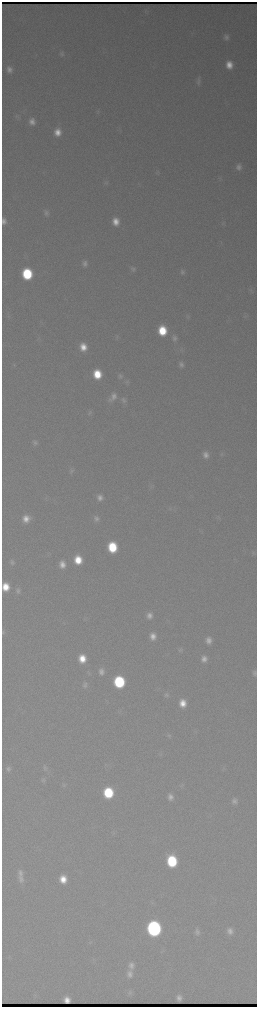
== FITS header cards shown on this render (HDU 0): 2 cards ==
NAXIS1  =                  510 / length of data axis 1
NAXIS2  =                 2010 / length of data axis 2

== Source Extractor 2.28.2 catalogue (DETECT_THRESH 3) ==
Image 510 x 2010 px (HDU 0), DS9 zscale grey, zoomed out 1/2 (1 PNG px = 2 x 2 image px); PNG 259 x 1009 px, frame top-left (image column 2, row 2010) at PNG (2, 2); no overlay
Background 3530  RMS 40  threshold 120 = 3 sigma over >= 5 px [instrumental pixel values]
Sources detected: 88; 2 cannot appear on this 1/2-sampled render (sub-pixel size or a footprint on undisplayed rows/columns) and are not listed; the other 86 listed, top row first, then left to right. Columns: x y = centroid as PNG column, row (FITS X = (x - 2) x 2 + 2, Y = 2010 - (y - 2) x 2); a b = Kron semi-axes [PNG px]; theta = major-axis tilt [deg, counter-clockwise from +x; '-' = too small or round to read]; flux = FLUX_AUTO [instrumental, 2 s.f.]
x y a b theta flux
226 37 8 6 -78 3.7e+04
62 54 7 6 - 2.7e+04
229 65 8 7 - 1.1e+05
9 70 6 5 - 4.5e+04
198 81 12 5 81 3.3e+04
16 116 8 5 -48 1.9e+04
32 122 7 6 - 5.8e+04
57 132 8 7 - 1.1e+05
239 167 8 7 - 4.7e+04
157 172 6 4 13 1.5e+04
220 178 5 3 - 1.0e+04
106 183 7 6 - 1.9e+04
46 213 8 6 -82 3.2e+04
4 221 6 4 89 3.9e+03
116 221 8 7 - 1.0e+05
223 224 5 2 - 8.0e+03
85 264 8 6 -81 3.9e+04
133 269 7 6 - 2.4e+04
183 272 7 6 - 2.5e+04
27 274 8 7 - 6.8e+05
251 290 6 5 - 1.4e+04
245 316 5 5 - 1.6e+04
188 318 6 3 17 1.0e+04
162 331 8 7 - 3.3e+05
117 337 7 5 -79 1.8e+04
174 338 8 7 - 3.5e+04
83 347 7 6 - 1.2e+05
181 364 7 6 - 3.5e+04
14 365 3 3 - 7.5e+03
97 374 8 7 - 2.7e+05
120 376 8 7 - 2.7e+04
127 382 6 5 - 1.8e+04
114 396 10 8 74 6.1e+04
110 400 7 6 - 2.7e+04
124 400 9 6 -61 3.3e+04
90 413 7 5 58 1.8e+04
35 443 8 6 -74 3.0e+04
222 454 6 5 - 1.6e+04
206 455 8 7 - 5.8e+04
71 470 7 6 - 2.4e+04
100 497 8 6 -74 5.7e+04
96 518 8 7 - 3.6e+04
26 519 8 8 - 1.0e+05
112 547 8 7 - 4.3e+05
253 553 7 4 -68 1.4e+04
78 560 8 7 - 2.1e+05
12 562 7 6 - 2.7e+04
62 564 8 6 -87 8.3e+04
6 587 7 6 - 1.3e+05
18 591 7 6 - 2.9e+04
149 615 7 6 - 5.8e+04
85 619 5 2 - 8.4e+03
153 636 8 6 -82 7.7e+04
209 640 8 7 - 6.5e+04
180 650 7 6 - 1.8e+04
82 658 8 7 - 1.7e+05
204 659 7 7 - 5.7e+04
101 671 7 6 - 4.9e+04
89 673 5 3 - 1.1e+04
254 673 7 5 86 2.5e+04
119 682 8 7 - 9.2e+05
85 685 8 7 - 3.1e+04
166 694 7 7 - 2.7e+04
183 703 8 6 -84 1.2e+05
169 735 7 5 -47 1.7e+04
161 754 7 3 47 1.2e+04
45 768 9 6 -68 2.9e+04
8 769 5 4 - 2.6e+04
43 780 7 6 - 2.2e+04
64 785 7 4 -56 1.4e+04
108 793 8 7 - 6.1e+05
170 797 7 6 - 4.9e+04
234 801 7 6 - 4.0e+04
172 861 9 7 -81 6.8e+05
20 873 9 7 -80 4.5e+04
21 879 12 8 -74 5.8e+04
63 879 8 7 - 1.5e+05
154 928 9 8 - 3.5e+06
230 931 8 7 - 5.4e+04
197 932 8 6 88 3.5e+04
91 942 5 2 - 6.8e+03
131 965 9 7 -90 5.1e+04
130 974 9 7 -88 5.8e+04
130 992 8 6 -72 2.5e+04
35 995 5 3 - 1.0e+04
179 998 6 5 - 4.4e+04
At the frame edge (FLAGS 8, measured only in part): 1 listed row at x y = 254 673
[2 sub-pixel or undisplayed-footprint detections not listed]